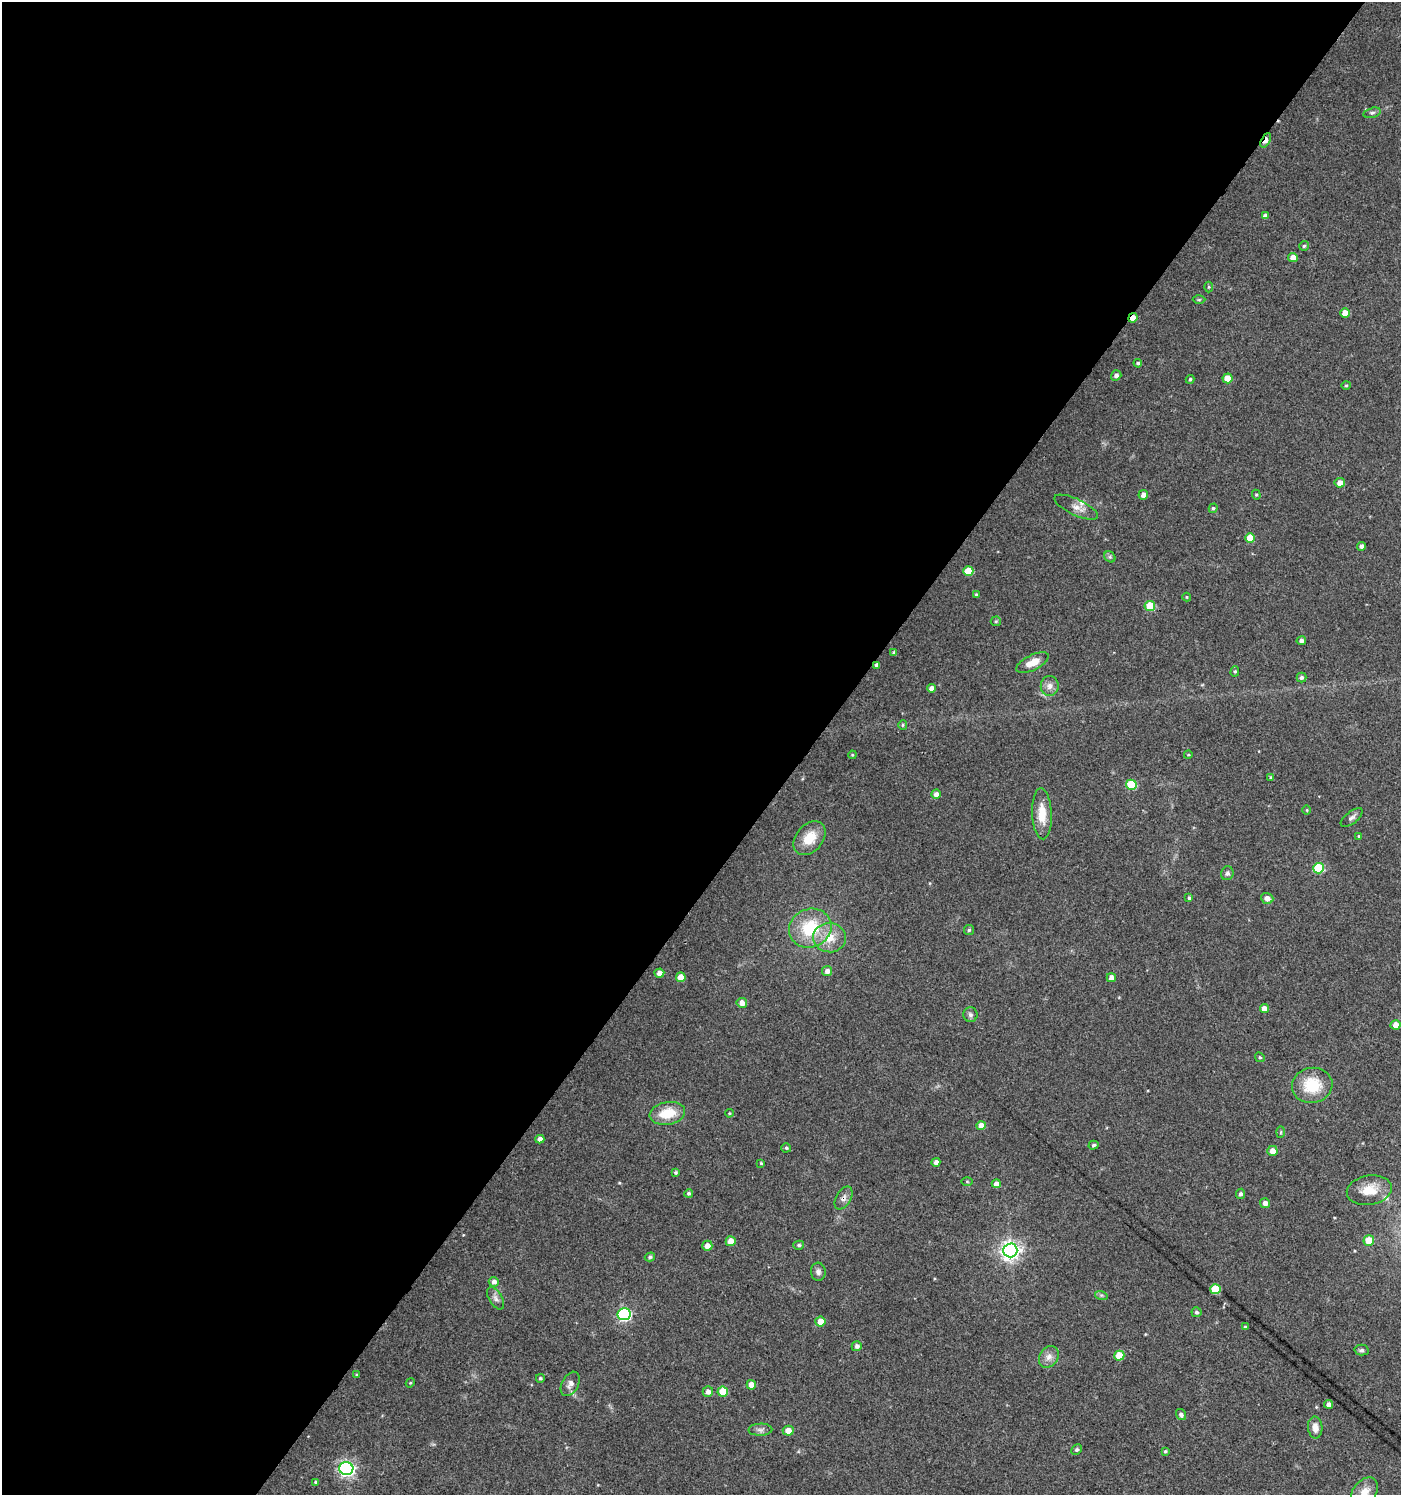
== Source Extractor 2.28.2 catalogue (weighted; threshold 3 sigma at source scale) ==
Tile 5 of 4 x 4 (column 1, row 2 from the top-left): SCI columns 177-1575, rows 2995-4487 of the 6017 x 5983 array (HDU 1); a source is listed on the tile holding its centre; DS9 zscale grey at full resolution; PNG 1403 x 1497 px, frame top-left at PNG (2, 2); each listed source drawn as its Kron ellipse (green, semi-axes under 4 px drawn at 4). Shown black and unused: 58% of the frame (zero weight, under 3 of 4 exposures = <1% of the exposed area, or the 3 px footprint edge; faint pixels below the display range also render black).
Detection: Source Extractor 2.28.2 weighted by HDU 2 'WHT'; one run over the whole footprint, this tile lists its part. Background 0.0237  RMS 0.0039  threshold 0.0177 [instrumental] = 3 sigma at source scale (4.5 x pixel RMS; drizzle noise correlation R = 1.50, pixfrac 1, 0.0396/0.0396 arcsec/px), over >= 5 px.
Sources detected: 119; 2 inside a brighter listed object's ellipse — not listed separately; the other 117 listed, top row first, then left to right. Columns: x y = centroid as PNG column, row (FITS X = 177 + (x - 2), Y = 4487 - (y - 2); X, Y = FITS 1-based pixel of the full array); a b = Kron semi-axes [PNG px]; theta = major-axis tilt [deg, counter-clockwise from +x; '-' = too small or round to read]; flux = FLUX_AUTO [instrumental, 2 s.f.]
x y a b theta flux
1372 113 9 5 13 0.9
1266 140 8 4 63 3.9
1265 216 4 4 - 1.6
1304 246 5 5 - 0.63
1293 257 5 4 - 2.8
1209 287 5 3 - 0.43
1199 300 6 4 1 0.5
1345 313 5 5 - 3.5
1133 318 5 4 - 3.5
1138 363 4 3 - 0.68
1116 375 5 5 - 1.3
1228 378 5 5 - 6.7
1190 379 4 4 - 0.69
1346 385 4 4 - 0.46
1340 483 5 5 - 2.7
1143 495 5 5 - 2
1256 495 5 4 - 0.51
1076 507 24 8 -25 3.1
1213 508 5 4 - 0.65
1250 538 5 5 - 7.4
1361 546 4 4 - 1.2
1110 557 6 5 - 0.72
968 571 5 5 - 8.4
976 595 3 3 - 0.69
1187 597 4 4 - 0.38
1150 606 5 5 - 12
996 621 5 5 - 0.56
1301 641 4 4 - 1.2
894 653 4 4 - 0.73
1033 663 18 7 26 5.5
877 665 4 4 - 1.4
1235 671 5 4 - 0.6
1301 677 5 5 - 1.1
1050 686 10 9 - 2.3
931 688 4 4 - 1.9
903 725 5 4 - 0.54
852 755 4 3 - 0.36
1188 755 4 3 - 0.34
1271 778 3 3 - 0.81
1131 785 5 5 - 14
936 794 5 4 - 1.8
1307 810 4 3 - 0.35
1042 814 25 10 -87 7.5
1352 818 13 6 38 1.4
1359 836 4 3 - 0.37
810 838 19 13 50 8.4
1318 868 5 5 - 20
1227 873 7 6 - 0.99
1189 898 4 3 - 0.69
1267 898 6 5 - 2.1
810 928 21 19 24 19
969 930 5 5 - 0.58
830 938 16 14 -6 7.2
827 971 5 5 - 1.9
659 973 5 4 - 2
681 977 5 5 - 4.7
1111 978 4 4 - 2.1
742 1003 5 5 - 2.8
1264 1009 4 4 - 2.9
970 1015 7 7 - 1.1
1396 1025 5 4 - 3
1260 1057 5 4 - 0.52
1312 1085 20 17 10 14
667 1113 18 11 10 9.8
729 1113 4 3 - 0.45
981 1126 4 4 - 4.2
1281 1132 6 4 88 0.53
540 1139 4 4 - 2
1094 1145 5 4 - 0.74
786 1148 5 4 - 0.64
1272 1151 5 5 - 3
936 1162 4 4 - 1.6
761 1163 3 3 - 0.39
675 1172 4 4 - 0.57
967 1181 5 3 - 0.38
996 1184 4 4 - 2.4
1369 1190 22 14 9 7.4
689 1193 4 4 - 0.64
1240 1194 5 4 - 1.2
844 1198 13 7 59 1.8
1265 1203 5 5 - 1.9
1369 1240 5 5 - 6.7
731 1241 5 5 - 4.9
799 1245 5 4 - 0.72
707 1246 5 5 - 2.8
1010 1250 7 7 - 200
650 1257 5 4 - 0.78
818 1272 9 7 -87 1.4
494 1282 5 4 - 1.5
1215 1289 5 5 - 15
1101 1295 6 4 -18 0.63
496 1298 12 6 -59 1.7
1196 1312 5 5 - 0.79
624 1314 6 6 - 57
820 1321 5 5 - 4.5
1245 1327 3 3 - 0.54
857 1346 5 5 - 1.3
1361 1350 7 5 1 0.89
1119 1356 5 5 - 8.8
1049 1357 12 9 58 2.6
356 1375 3 3 - 0.4
540 1378 4 4 - 0.56
410 1383 5 3 - 0.37
570 1384 13 8 62 2.1
751 1385 5 4 - 3.3
708 1392 5 5 - 2.2
723 1392 5 5 - 8.5
1329 1404 4 4 - 1.8
1181 1414 6 5 - 1.1
1315 1427 11 7 -85 3
760 1430 12 6 2 1.4
788 1431 5 5 - 3.9
1076 1450 6 5 - 0.81
1165 1451 3 3 - 0.46
346 1469 7 6 - 110
316 1482 4 3 - 0.57
1364 1492 16 11 51 4.7
Overlapping masked pixels (flux is a lower limit): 4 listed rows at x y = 1266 140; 1133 318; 877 665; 844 1198
Isophote crosses this tile's border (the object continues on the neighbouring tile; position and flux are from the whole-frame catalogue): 1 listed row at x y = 1364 1492